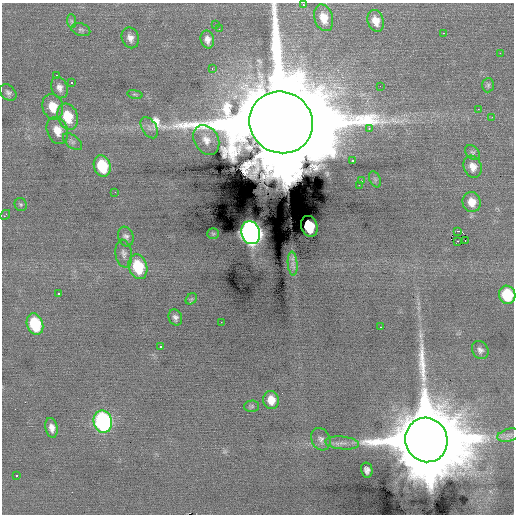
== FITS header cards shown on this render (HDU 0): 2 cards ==
NAXIS1  =                  512 / Axis length
NAXIS2  =                  512 / Axis length

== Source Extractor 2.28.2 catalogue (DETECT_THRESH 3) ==
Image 512 x 512 px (HDU 0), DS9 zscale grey, 1 PNG px = 1 image px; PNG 516 x 516 px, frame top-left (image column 1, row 512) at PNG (2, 3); each listed source drawn as its Kron ellipse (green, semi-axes under 4 px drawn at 4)
Background 0.104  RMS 0.77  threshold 2.32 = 3 sigma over >= 5 px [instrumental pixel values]
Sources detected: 69; all 69 listed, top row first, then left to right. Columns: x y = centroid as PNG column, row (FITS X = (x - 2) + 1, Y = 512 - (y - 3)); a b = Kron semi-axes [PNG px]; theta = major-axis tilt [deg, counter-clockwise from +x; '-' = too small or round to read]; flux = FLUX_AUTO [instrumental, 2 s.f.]
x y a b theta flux
303 5 3 2 - 4.5e+01
324 18 13 9 -73 7.4e+02
72 21 7 4 -88 1.0e+02
376 21 11 8 -71 5.4e+02
216 25 3 2 - 6.5e+01
219 29 3 2 - 5.4e+01
81 30 10 6 -15 1.3e+02
443 33 3 2 - 8.6e+01
130 38 11 8 -68 3.2e+02
207 40 9 6 -78 2.8e+02
500 53 2 2 - 2.1e+02
212 69 3 2 - 7.3e+01
56 75 2 2 - 1.9e+02
71 83 3 3 - 1.1e+02
488 85 7 5 87 1.1e+02
380 86 2 2 - 3.1e+01
59 88 11 8 -70 2.8e+02
8 93 9 7 -45 1.6e+02
135 94 8 4 -9 8.3e+01
53 107 13 10 -72 9.1e+02
478 109 3 2 - 4.9e+01
68 117 13 10 -71 1.5e+03
492 117 3 3 - 6.1e+01
281 122 32 30 -28 2.1e+06
149 128 11 7 -59 2.5e+02
369 128 3 2 - 4.5e+02
57 130 14 10 -69 6.6e+02
206 140 16 12 -59 5.6e+02
73 142 11 6 -38 1.7e+02
472 152 8 6 -43 1.2e+02
352 161 3 3 - 2.4e+02
102 166 11 8 -73 2.3e+03
473 167 11 9 -71 4.5e+02
375 179 8 5 -65 1.1e+02
361 181 2 2 - 3.7e+02
359 185 3 2 - 4.8e+01
115 192 2 2 - 1.5e+02
472 202 10 9 - 6.2e+02
21 204 7 6 - 9.7e+01
5 215 5 2 - 4.1e+02
309 226 11 8 -73 2.4e+03
458 231 2 2 - 2.6e+03
251 233 12 9 -73 5.2e+04
213 234 6 5 - 6.7e+01
126 237 10 7 -72 2.0e+02
457 241 3 2 - 9.1e+02
465 241 2 2 - 3.9e+01
124 254 14 8 -81 2.7e+02
293 264 12 5 -86 2.5e+02
138 267 12 9 -73 2.3e+03
59 294 3 3 - 6.4e+01
507 295 9 8 - 2.3e+03
191 299 6 5 - 8.0e+01
175 317 8 6 -64 1.8e+02
221 322 2 2 - 7.0e+01
35 324 11 8 -72 2.8e+03
381 327 3 2 - 6.5e+01
161 346 3 3 - 5.1e+02
480 350 9 7 -59 2.1e+02
271 400 9 7 -83 6.8e+02
252 406 7 5 0 9.7e+01
103 422 11 9 -77 1.1e+04
52 428 10 6 -79 3.1e+02
509 435 12 6 14 2.3e+02
321 439 11 9 -63 2.7e+02
426 440 22 21 - 1.1e+06
342 443 17 6 -5 3.7e+02
367 470 7 5 -78 2.2e+02
16 476 3 3 - 5.9e+02
At the frame edge (FLAGS 8, measured only in part): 2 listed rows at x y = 281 122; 507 295